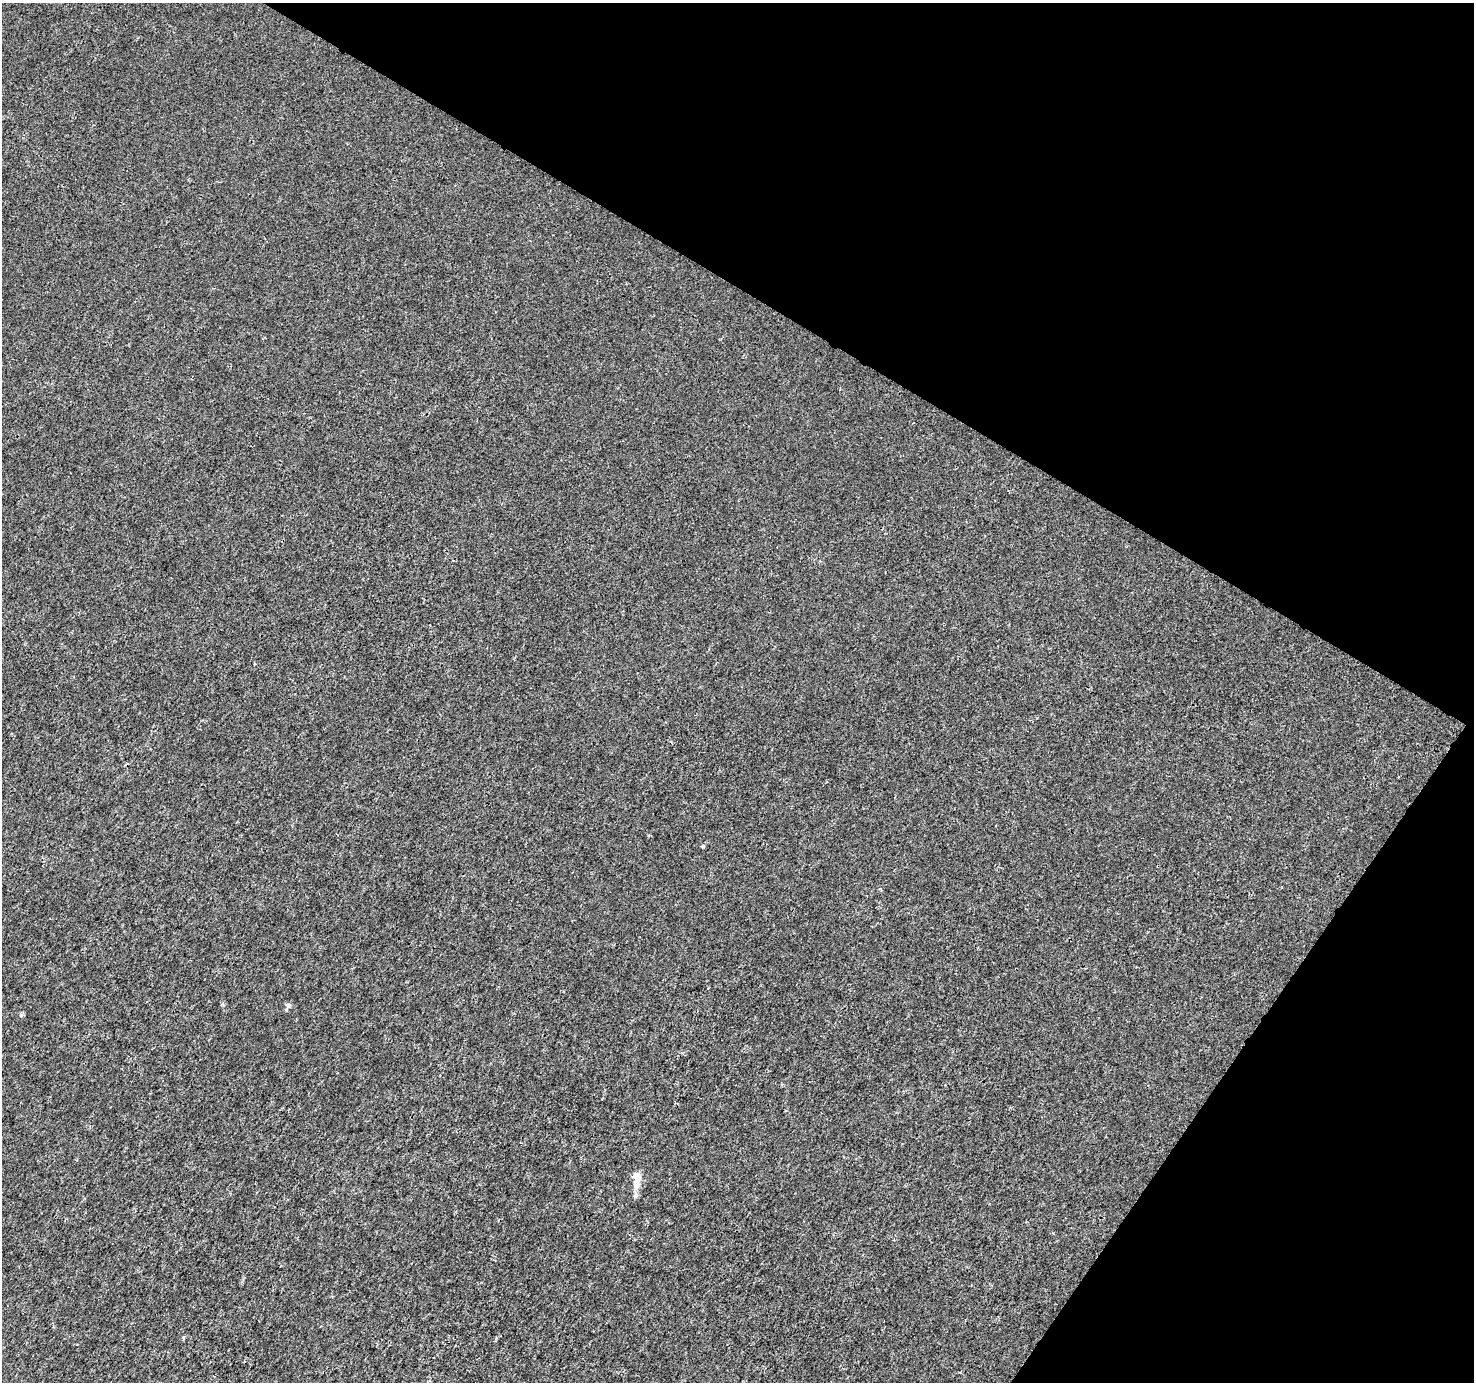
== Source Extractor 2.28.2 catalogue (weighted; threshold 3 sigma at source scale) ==
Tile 8 of 4 x 4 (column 4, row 2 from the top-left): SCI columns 4421-5892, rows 2951-4330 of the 5902 x 5967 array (HDU 1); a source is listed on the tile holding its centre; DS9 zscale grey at full resolution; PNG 1476 x 1384 px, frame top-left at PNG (2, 3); no overlay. Shown black and unused: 29% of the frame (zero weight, under 3 of 4 exposures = <1% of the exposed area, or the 3 px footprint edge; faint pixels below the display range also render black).
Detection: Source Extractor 2.28.2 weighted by HDU 2 'WHT'; one run over the whole footprint, this tile lists its part. Background 2.01e-04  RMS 0.0018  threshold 0.00829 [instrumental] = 3 sigma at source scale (4.5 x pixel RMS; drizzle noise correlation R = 1.50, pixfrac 1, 0.0396/0.0396 arcsec/px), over >= 5 px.
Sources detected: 3; all 3 listed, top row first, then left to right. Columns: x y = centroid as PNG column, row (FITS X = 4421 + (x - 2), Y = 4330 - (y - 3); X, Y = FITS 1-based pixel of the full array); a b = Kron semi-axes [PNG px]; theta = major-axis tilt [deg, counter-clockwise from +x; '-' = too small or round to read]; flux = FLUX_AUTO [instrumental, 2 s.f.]
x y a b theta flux
703 846 4 4 - 0.35
288 1005 7 4 71 0.36
636 1178 22 8 -81 2.4